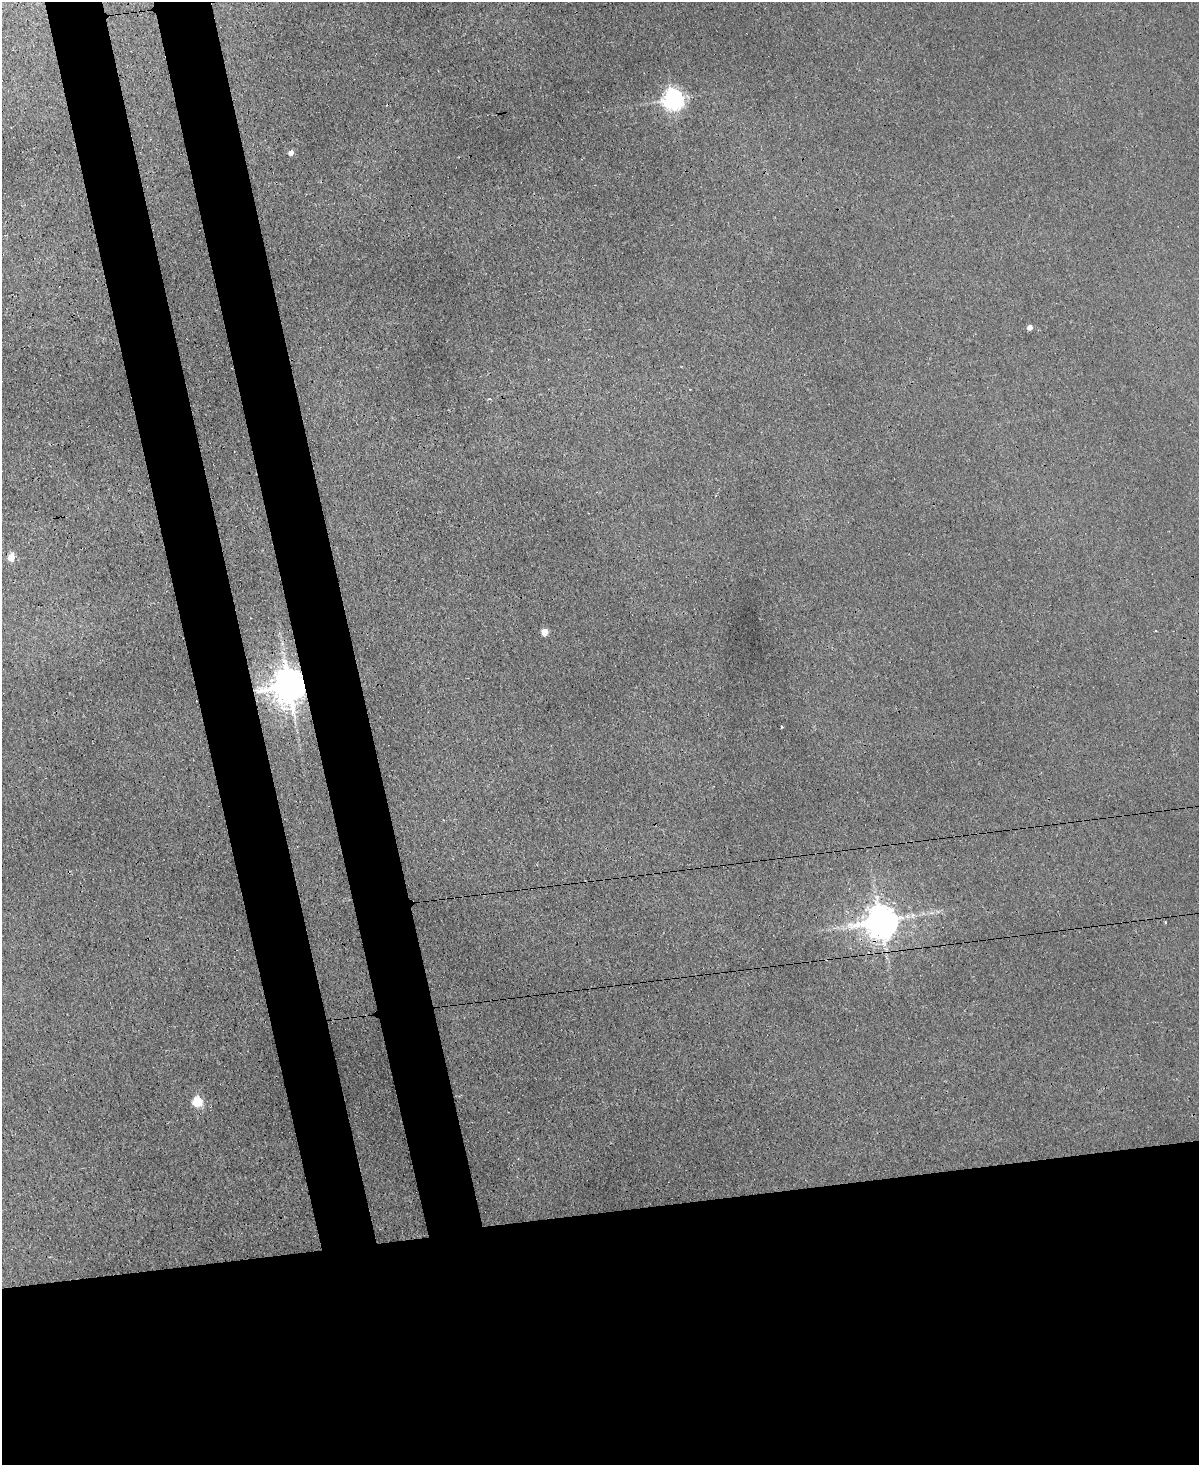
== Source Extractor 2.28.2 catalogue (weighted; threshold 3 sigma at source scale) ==
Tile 11 of 4 x 3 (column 3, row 3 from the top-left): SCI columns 2513-3709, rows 365-1827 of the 5024 x 5000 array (HDU 1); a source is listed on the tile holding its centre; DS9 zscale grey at full resolution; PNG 1201 x 1467 px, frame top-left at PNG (2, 2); no overlay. Shown black and unused: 25% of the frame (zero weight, under 3 of 4 exposures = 12% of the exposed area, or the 3 px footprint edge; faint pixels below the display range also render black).
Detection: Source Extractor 2.28.2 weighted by HDU 2 'WHT'; one run over the whole footprint, this tile lists its part. Background 0.0221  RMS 0.003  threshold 0.0134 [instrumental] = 3 sigma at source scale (4.5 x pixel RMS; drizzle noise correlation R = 1.50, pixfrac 1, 0.05/0.05 arcsec/px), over >= 5 px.
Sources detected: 11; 2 cosmic-ray / hot-pixel residue — not listed; the other 9 listed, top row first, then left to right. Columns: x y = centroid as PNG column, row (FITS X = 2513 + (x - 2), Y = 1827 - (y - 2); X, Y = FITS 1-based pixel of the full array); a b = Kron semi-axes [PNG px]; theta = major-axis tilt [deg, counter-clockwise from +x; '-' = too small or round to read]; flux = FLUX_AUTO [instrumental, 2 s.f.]
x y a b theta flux
673 99 7 7 - 170
291 153 5 4 - 1.5
1030 328 4 4 - 1.8
11 558 5 4 - 5.8
545 632 5 4 - 4
289 686 10 9 - 780
781 727 3 2 - 0.26
881 921 9 9 - 590
197 1102 5 5 - 18
Overlapping masked pixels (flux is a lower limit): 2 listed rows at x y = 289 686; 881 921